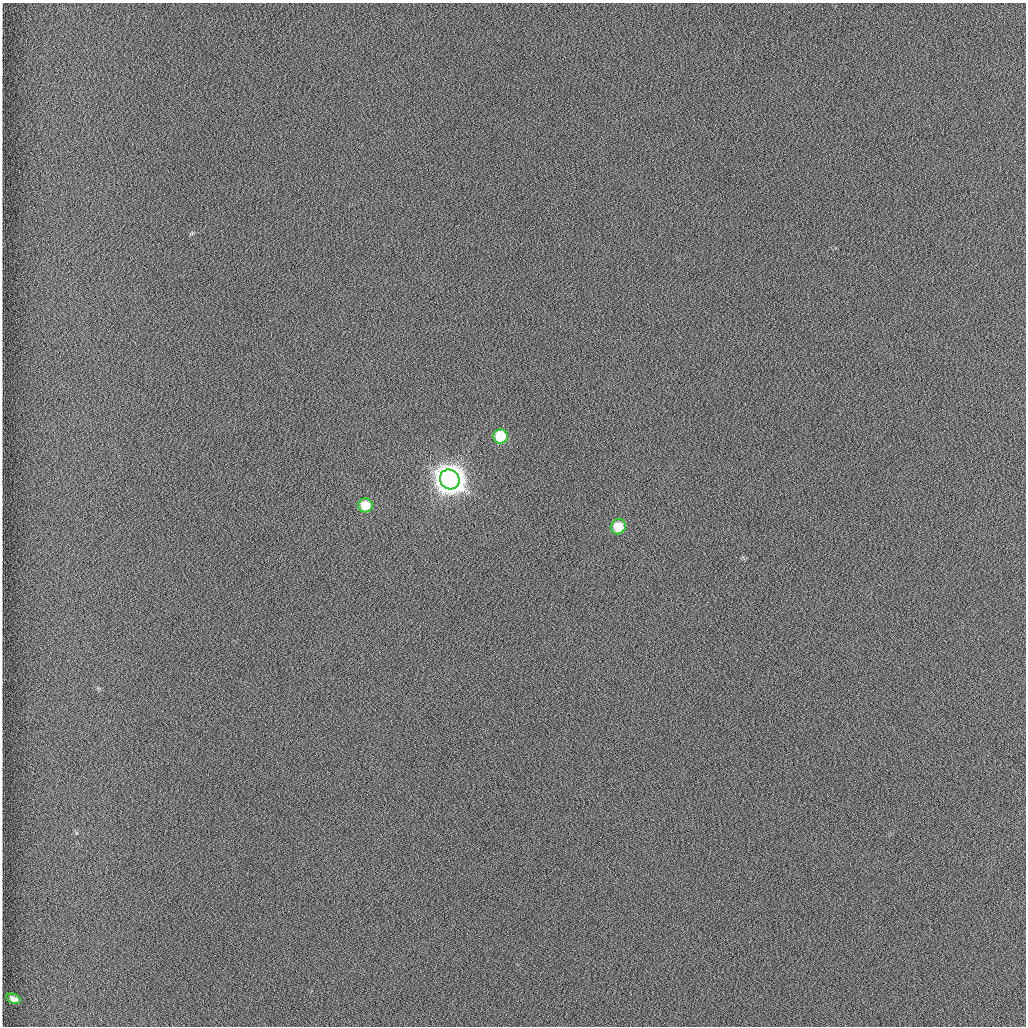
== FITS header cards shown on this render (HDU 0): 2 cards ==
NAXIS1  =                 1024 /fastest changing axis
NAXIS2  =                 1024 /next to fastest changing axis

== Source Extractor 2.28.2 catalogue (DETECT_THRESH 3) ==
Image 1024 x 1024 px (HDU 0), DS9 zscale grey, 1 PNG px = 1 image px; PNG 1028 x 1028 px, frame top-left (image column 1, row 1024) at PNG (2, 3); each listed source drawn as its Kron ellipse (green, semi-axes under 4 px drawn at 4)
Background 1260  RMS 6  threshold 17.9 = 3 sigma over >= 5 px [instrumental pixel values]
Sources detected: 5; all 5 listed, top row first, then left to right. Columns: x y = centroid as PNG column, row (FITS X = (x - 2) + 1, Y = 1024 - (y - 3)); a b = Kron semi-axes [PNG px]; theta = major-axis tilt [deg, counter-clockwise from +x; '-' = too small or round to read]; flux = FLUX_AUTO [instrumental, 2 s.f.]
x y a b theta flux
500 436 7 7 - 22000
450 479 10 9 - 980000
365 505 7 7 - 9000
618 527 8 7 - 8400
14 999 7 4 -23 2000